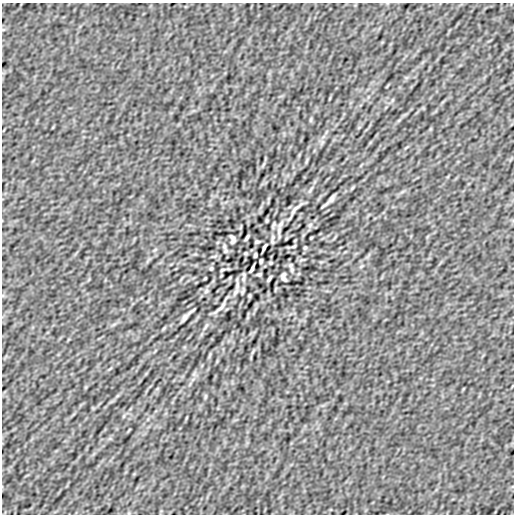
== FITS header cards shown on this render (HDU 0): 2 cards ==
NAXIS1  =                  512
NAXIS2  =                  512

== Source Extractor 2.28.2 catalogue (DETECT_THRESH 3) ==
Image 512 x 512 px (HDU 0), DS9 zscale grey, 1 PNG px = 1 image px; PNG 516 x 516 px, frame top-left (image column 1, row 512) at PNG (2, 3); no overlay
Background 6.37e-08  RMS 3.4e-06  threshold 1.03e-05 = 3 sigma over >= 5 px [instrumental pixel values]
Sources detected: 35; all 35 listed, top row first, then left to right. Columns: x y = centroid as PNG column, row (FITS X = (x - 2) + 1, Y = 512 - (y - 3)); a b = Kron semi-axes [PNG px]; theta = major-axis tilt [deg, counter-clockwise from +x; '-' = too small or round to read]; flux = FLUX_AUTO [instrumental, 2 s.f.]
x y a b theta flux
311 120 8 4 81 2.8e-04
307 161 9 3 69 3.0e-04
310 190 12 3 59 4.8e-04
331 199 8 3 55 7.2e-04
296 208 21 4 37 1.0e-03
281 224 11 6 53 9.5e-04
310 225 7 5 46 4.5e-04
247 238 6 2 54 4.4e-04
233 239 8 5 -80 6.9e-04
257 242 4 3 - 3.3e-04
294 246 5 2 - 2.6e-04
264 247 8 3 65 5.0e-04
305 248 4 3 - 2.6e-04
245 253 3 2 - 2.3e-04
255 255 4 3 - 3.6e-04
261 261 4 3 - 3.6e-04
271 263 3 2 - 2.3e-04
211 268 4 3 - 2.6e-04
252 269 8 3 65 5.0e-04
292 269 7 5 -85 4.4e-04
222 270 5 2 - 2.6e-04
259 274 4 3 - 3.3e-04
283 277 8 5 -80 6.9e-04
205 278 3 2 - 1.8e-04
269 278 6 2 54 4.4e-04
243 279 7 5 76 4.9e-04
206 291 7 5 46 4.5e-04
235 292 11 6 53 9.3e-04
242 292 8 3 71 2.8e-04
220 308 21 4 37 1.0e-03
185 317 7 3 58 6.8e-04
206 326 12 3 59 4.8e-04
164 328 6 4 70 2.1e-04
209 355 9 3 69 3.0e-04
205 396 8 4 81 2.8e-04